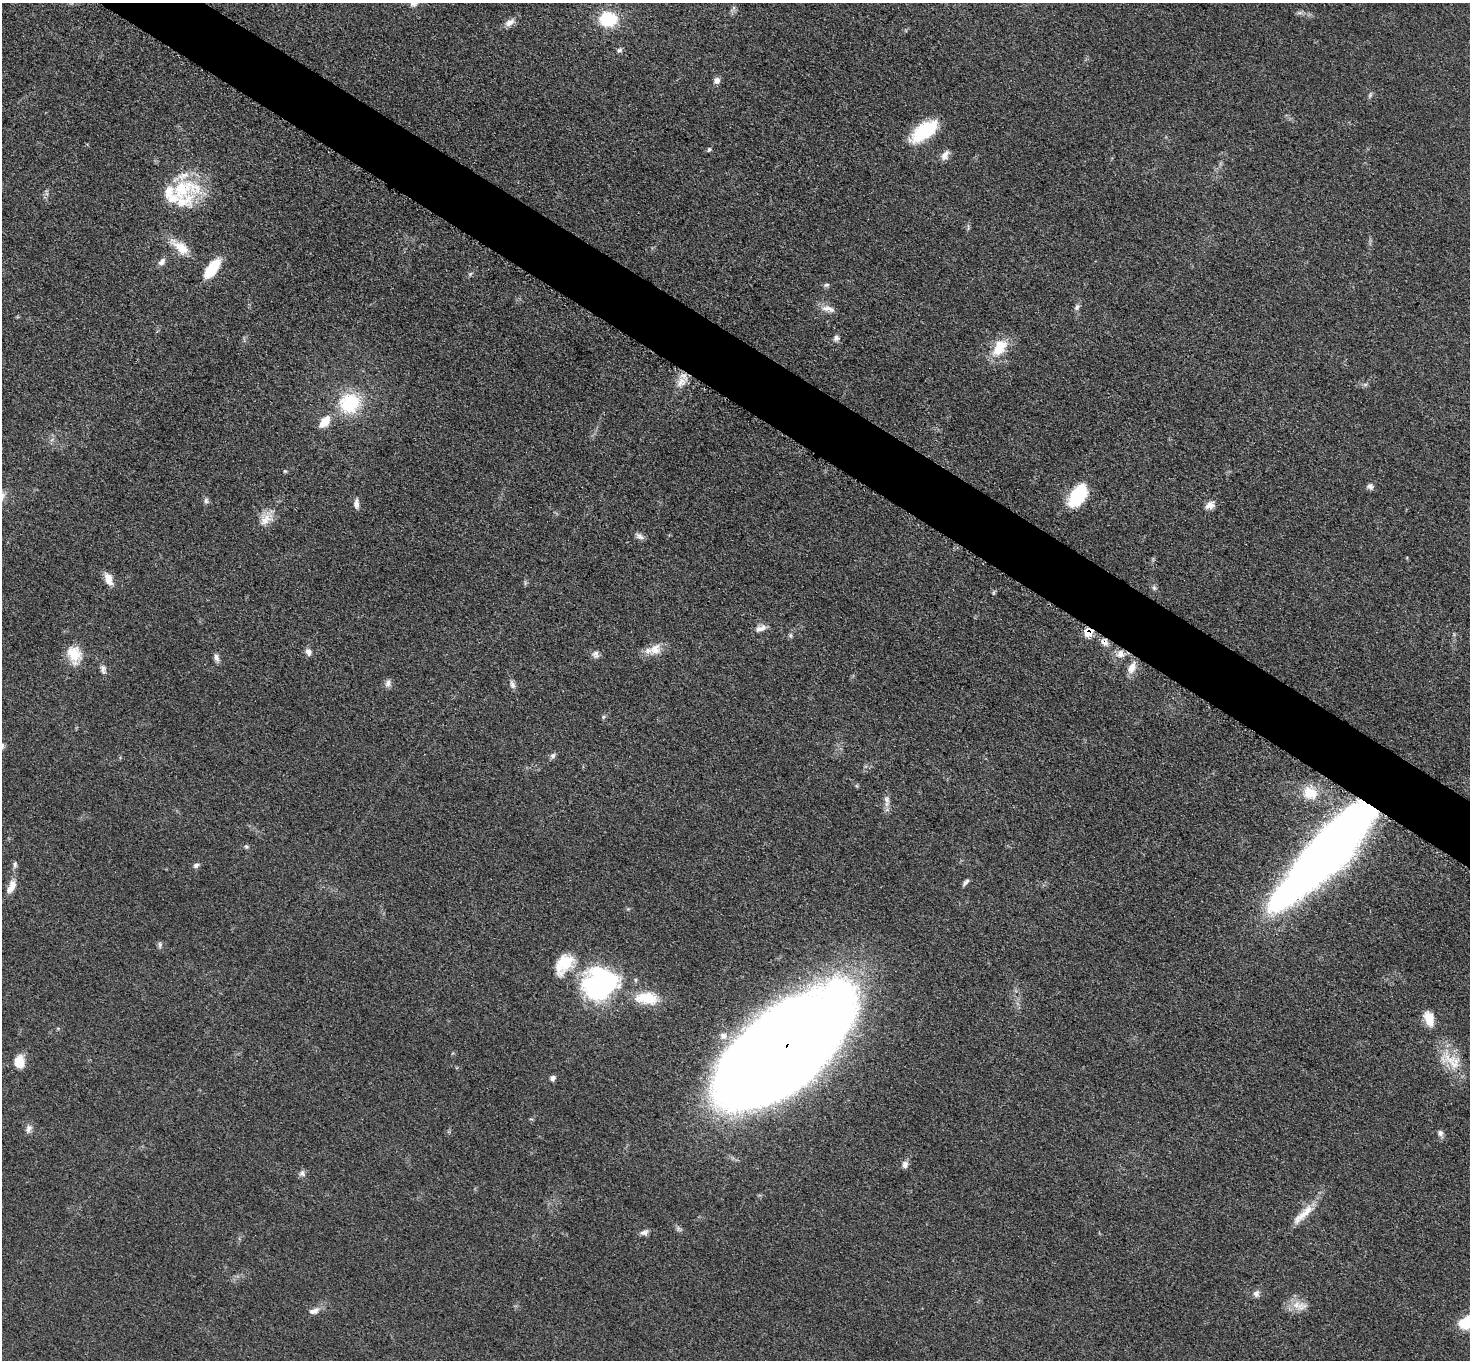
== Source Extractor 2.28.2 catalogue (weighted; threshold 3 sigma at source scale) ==
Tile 11 of 4 x 4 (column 3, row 3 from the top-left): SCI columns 2948-4415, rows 1519-2876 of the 5891 x 5893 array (HDU 1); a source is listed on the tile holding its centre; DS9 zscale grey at full resolution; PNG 1472 x 1362 px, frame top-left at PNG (2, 3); no overlay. Shown black and unused: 4% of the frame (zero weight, under 3 of 5 exposures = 1% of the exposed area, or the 3 px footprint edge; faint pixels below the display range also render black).
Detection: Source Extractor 2.28.2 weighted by HDU 2 'WHT'; one run over the whole footprint, this tile lists its part. Background 0.0484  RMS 0.0051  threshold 0.0231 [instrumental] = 3 sigma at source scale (4.5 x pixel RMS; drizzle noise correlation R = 1.50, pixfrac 1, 0.05/0.05 arcsec/px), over >= 5 px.
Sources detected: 77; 4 inside a brighter listed object's ellipse — not listed separately; the other 73 listed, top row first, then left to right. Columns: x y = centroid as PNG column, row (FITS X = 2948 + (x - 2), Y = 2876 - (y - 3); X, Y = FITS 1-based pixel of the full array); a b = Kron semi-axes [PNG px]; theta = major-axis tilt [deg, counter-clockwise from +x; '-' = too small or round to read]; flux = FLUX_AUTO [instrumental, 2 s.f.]
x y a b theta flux
1300 13 7 4 -18 1.1
608 19 18 15 -3 23
510 22 15 8 32 3.2
619 50 8 6 4 1.1
717 80 7 7 - 2.6
1370 95 7 4 46 0.96
924 131 33 15 37 26
709 150 6 4 62 0.77
945 155 14 8 62 3.2
184 189 50 27 11 33
180 247 29 12 -38 9.6
162 262 11 6 47 2.4
212 268 24 10 54 15
826 285 7 5 15 1
1077 307 9 6 59 1.6
827 308 16 7 0 3.5
836 338 9 7 87 1.6
999 348 23 14 55 13
681 382 17 12 57 5.5
349 403 27 25 17 28
325 422 15 9 51 7.4
285 471 4 4 - 0.57
1370 486 8 8 - 1.7
1078 496 24 14 57 27
206 501 8 6 -90 1.4
356 504 13 7 -89 2.2
1210 505 12 9 24 3.5
265 520 17 11 3 5.5
640 536 13 6 -25 2
108 579 16 9 -70 4.8
1154 588 7 5 -45 1.1
994 592 6 4 71 0.69
761 628 16 7 21 3.1
1088 633 6 6 - 12
790 635 6 5 - 0.91
1104 642 10 7 -35 3.1
655 649 17 13 39 6.8
308 652 10 7 -75 2.2
74 654 21 16 -72 11
595 654 10 8 86 2.1
1121 654 11 10 - 4.2
216 658 11 6 -74 1.9
103 668 10 7 -56 2
1132 668 14 8 65 5.3
388 683 10 7 74 2.1
512 684 12 6 -72 2.1
553 756 7 7 - 1.5
1310 793 20 17 -34 11
886 799 10 8 -90 2.3
246 846 5 5 - 0.79
1329 851 111 28 47 550
15 865 9 5 -81 1.3
196 865 7 6 - 1.4
966 882 12 4 48 1.4
11 887 18 8 64 5.2
160 945 9 5 -87 1.1
564 964 28 18 52 16
600 984 45 38 22 74
647 998 29 14 -4 15
1429 1019 15 9 -75 9.1
785 1049 121 56 41 1600
1450 1060 36 16 -31 14
19 1062 14 10 88 8.3
553 1078 7 5 70 1.7
29 1129 13 7 67 2.2
1440 1133 8 7 - 1.7
905 1164 10 7 72 2.2
302 1173 9 7 81 1.7
1303 1214 41 9 43 9.1
644 1232 12 6 19 2
1256 1294 8 8 - 2
1299 1306 25 10 -11 6.5
314 1311 15 8 21 3
Overlapping masked pixels (flux is a lower limit): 4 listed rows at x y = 1088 633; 1104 642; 1329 851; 785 1049